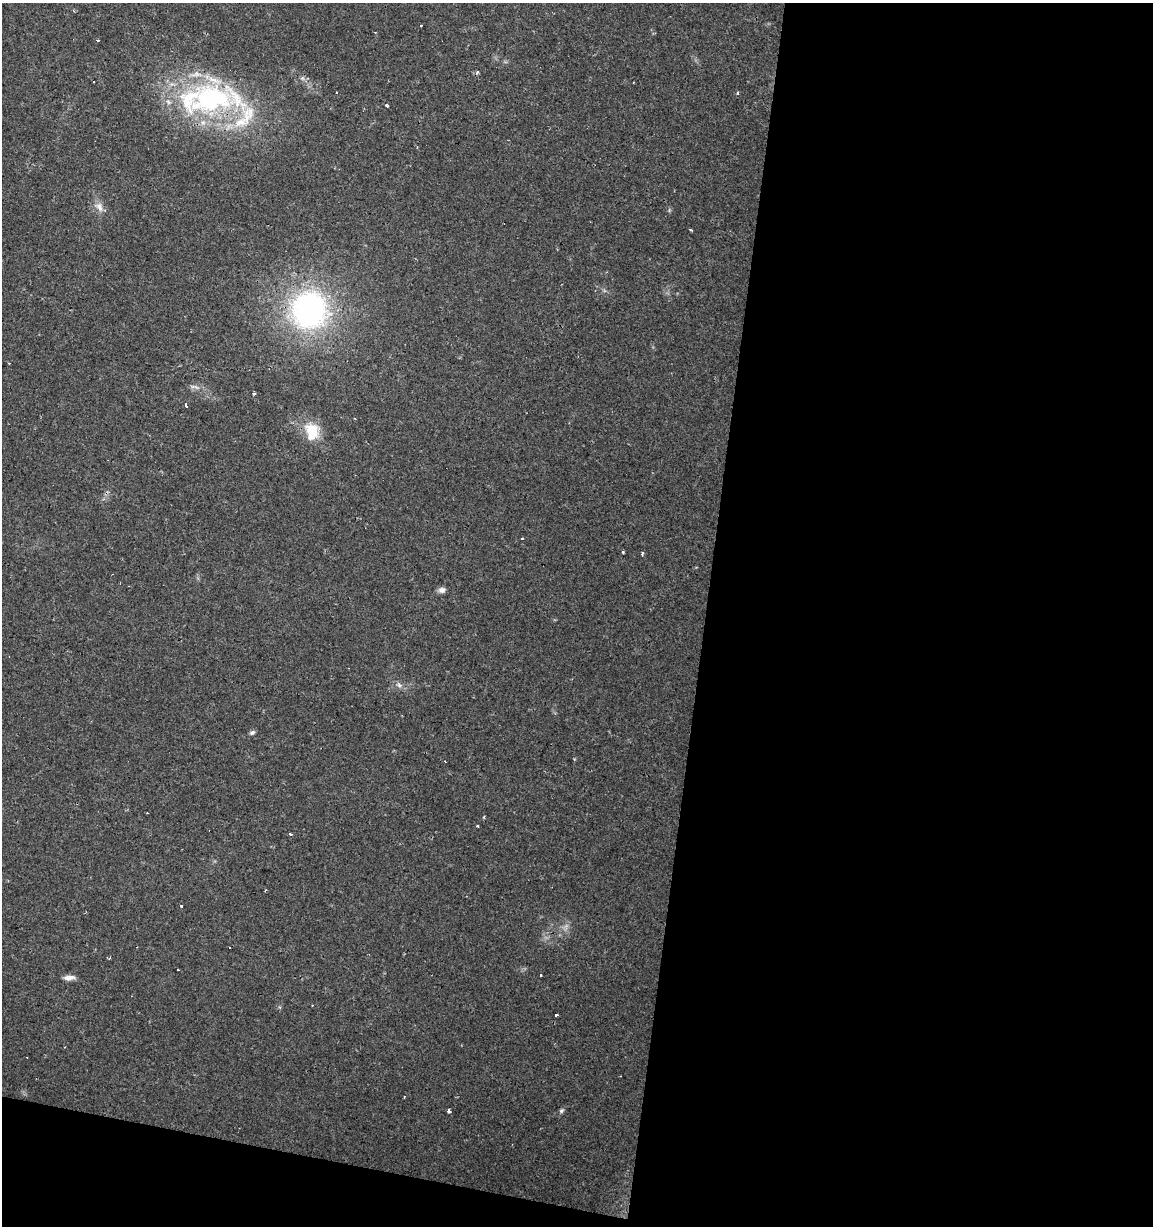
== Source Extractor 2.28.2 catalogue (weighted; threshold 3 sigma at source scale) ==
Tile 16 of 4 x 4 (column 4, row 4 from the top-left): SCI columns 3674-4824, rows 4-1227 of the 5104 x 4901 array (HDU 1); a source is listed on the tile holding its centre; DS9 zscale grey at full resolution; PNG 1155 x 1228 px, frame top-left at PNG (2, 3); no overlay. Shown black and unused: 42% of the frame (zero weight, under 2 of 3 exposures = <1% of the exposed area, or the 3 px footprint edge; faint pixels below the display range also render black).
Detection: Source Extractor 2.28.2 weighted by HDU 2 'WHT'; one run over the whole footprint, this tile lists its part. Background 0.0295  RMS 0.0034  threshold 0.0154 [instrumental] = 3 sigma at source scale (4.5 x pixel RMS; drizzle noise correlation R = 1.50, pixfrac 1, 0.0396/0.0396 arcsec/px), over >= 5 px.
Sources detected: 43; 1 too faint to see at this stretch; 8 cosmic-ray / hot-pixel residue — not listed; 2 inside a brighter listed object's ellipse — not listed separately; the other 32 listed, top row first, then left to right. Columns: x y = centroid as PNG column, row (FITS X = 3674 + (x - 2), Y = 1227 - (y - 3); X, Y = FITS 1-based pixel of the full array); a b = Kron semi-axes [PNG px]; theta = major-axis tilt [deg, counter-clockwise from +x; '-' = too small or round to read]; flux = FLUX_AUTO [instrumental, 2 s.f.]
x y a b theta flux
98 40 3 3 - 3.7
477 72 5 5 - 0.69
302 78 6 6 - 0.83
737 93 3 3 - 0.71
211 99 65 50 14 72
387 105 3 3 - 1.8
99 207 15 10 -50 2.7
691 230 4 3 - 0.34
309 310 37 36 - 87
194 387 13 4 -7 1.1
254 393 3 3 - 1.4
186 406 4 3 - 1.7
312 431 20 15 -77 11
623 552 3 3 - 0.39
642 553 5 3 - 0.75
442 590 10 6 1 1.5
399 685 9 7 -28 1.4
252 732 7 5 24 0.8
147 813 3 2 - 0.62
484 817 4 3 - 0.41
477 826 4 3 - 0.46
290 834 3 3 - 3.1
181 906 4 3 - 1.6
229 947 5 2 - 1.2
109 958 4 3 - 0.37
178 970 3 2 - 0.29
541 975 3 3 - 0.84
69 978 14 6 4 2
556 1015 3 3 - 1.1
404 1097 3 2 - 0.43
449 1111 4 3 - 2.6
561 1111 7 5 45 0.73
Overlapping masked pixels (flux is a lower limit): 1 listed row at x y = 211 99